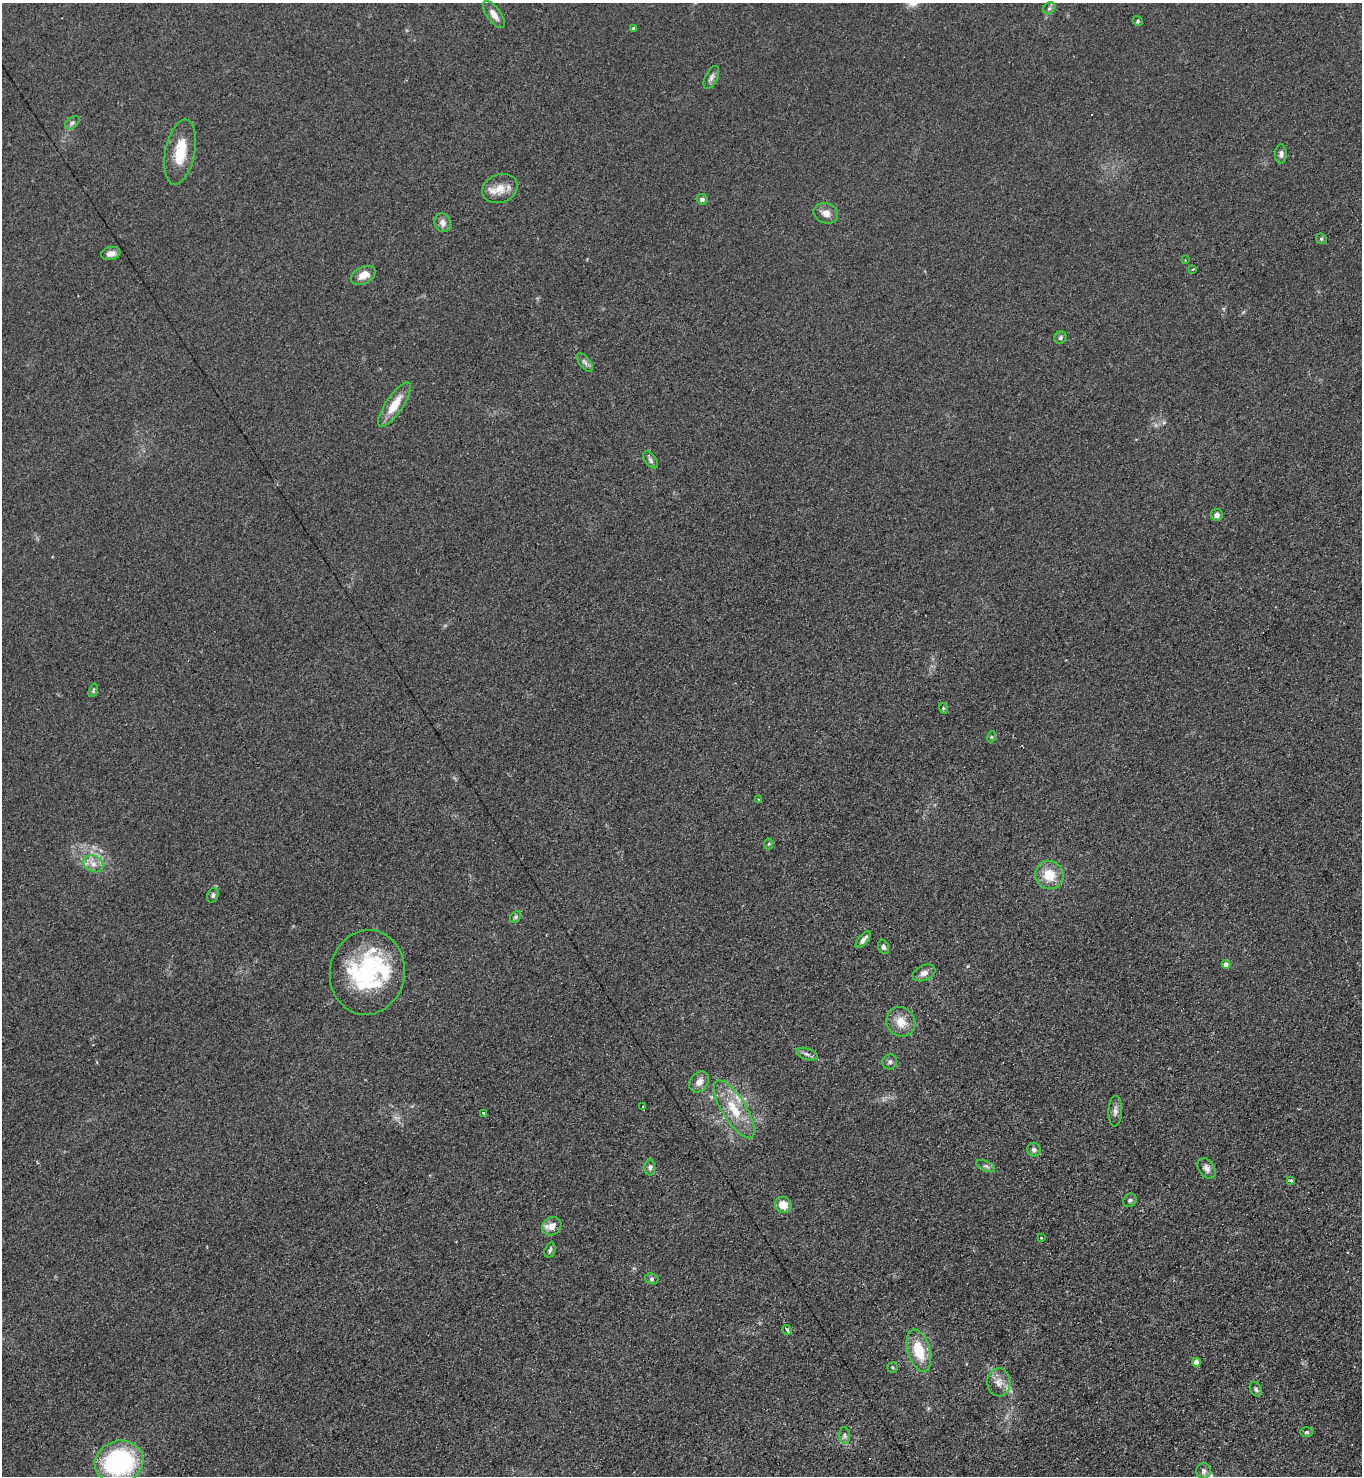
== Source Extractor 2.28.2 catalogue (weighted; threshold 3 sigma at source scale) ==
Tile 6 of 4 x 4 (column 2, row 2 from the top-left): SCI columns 1520-2879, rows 2967-4440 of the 5906 x 5921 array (HDU 1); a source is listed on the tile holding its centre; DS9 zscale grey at full resolution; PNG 1364 x 1478 px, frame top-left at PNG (2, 3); each listed source drawn as its Kron ellipse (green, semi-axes under 4 px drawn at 4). Shown black and unused: <1% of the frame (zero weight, under 2 of 3 exposures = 2% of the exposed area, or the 3 px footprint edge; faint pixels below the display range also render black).
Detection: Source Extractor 2.28.2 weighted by HDU 2 'WHT'; one run over the whole footprint, this tile lists its part. Background 0.1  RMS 0.012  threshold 0.0523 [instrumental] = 3 sigma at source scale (4.5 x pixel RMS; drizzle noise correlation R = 1.50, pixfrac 1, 0.05/0.05 arcsec/px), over >= 5 px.
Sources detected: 72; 2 cosmic-ray / hot-pixel residue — neither listed nor drawn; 5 inside a brighter listed object's ellipse — not listed separately; the other 65 listed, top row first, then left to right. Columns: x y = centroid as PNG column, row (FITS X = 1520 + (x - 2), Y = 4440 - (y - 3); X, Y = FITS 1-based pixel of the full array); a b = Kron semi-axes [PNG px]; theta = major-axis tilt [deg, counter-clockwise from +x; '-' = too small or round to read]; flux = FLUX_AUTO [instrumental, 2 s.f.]
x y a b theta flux
1049 8 7 5 44 2.5
494 15 16 7 -54 9
1138 21 5 4 - 1.6
634 28 4 3 - 3.4
711 77 12 6 63 4.3
72 123 8 5 40 2.7
180 152 33 14 78 35
1281 154 9 6 89 3.9
500 189 18 14 20 16
702 199 5 5 - 2.9
826 213 12 10 -21 7.8
443 223 9 8 - 6
1321 239 5 5 - 1.6
111 253 10 6 11 6.7
1185 260 2 2 - 1.2
1192 269 3 3 - 6.4
363 275 13 8 28 13
1060 338 6 5 - 2.2
585 362 11 5 -52 3.5
394 405 26 8 56 21
650 460 9 5 -54 3.1
1217 515 6 6 - 4.6
93 690 7 4 71 1.6
943 708 5 3 - 1.1
991 737 5 3 - 1
758 799 3 2 - 1.4
769 844 5 3 - 1.2
93 864 10 8 -24 8.2
1049 875 14 14 - 23
213 895 7 5 70 2.6
516 917 6 4 42 2.1
863 940 10 4 49 4.7
883 947 7 5 -69 3
1226 964 4 4 - 7.6
367 973 42 37 79 140
924 973 12 7 24 6.2
901 1022 15 14 - 16
807 1054 11 5 -19 3.8
890 1062 7 7 - 3.1
699 1082 11 8 52 8.2
642 1106 3 3 - 3.4
734 1109 33 12 -58 34
1115 1111 15 7 88 5.1
484 1114 4 3 - 94
1034 1150 7 6 - 3.1
986 1166 10 5 -24 3.2
650 1167 8 5 -89 2.9
1207 1168 11 7 -55 5.2
1291 1181 3 3 - 11
1130 1200 7 6 - 2.5
783 1205 8 7 - 14
552 1226 10 9 - 10
1041 1238 3 3 - 2.3
550 1250 8 5 70 2.4
652 1279 7 5 -16 2.2
787 1330 5 3 - 7.1
919 1351 22 11 -73 34
1196 1362 4 4 - 8
893 1367 5 5 - 2
999 1382 14 11 -88 11
1256 1389 8 5 -60 2.5
1307 1432 6 5 - 1.8
845 1435 8 5 -85 2.9
119 1462 24 21 18 150
1204 1471 8 7 - 4.7